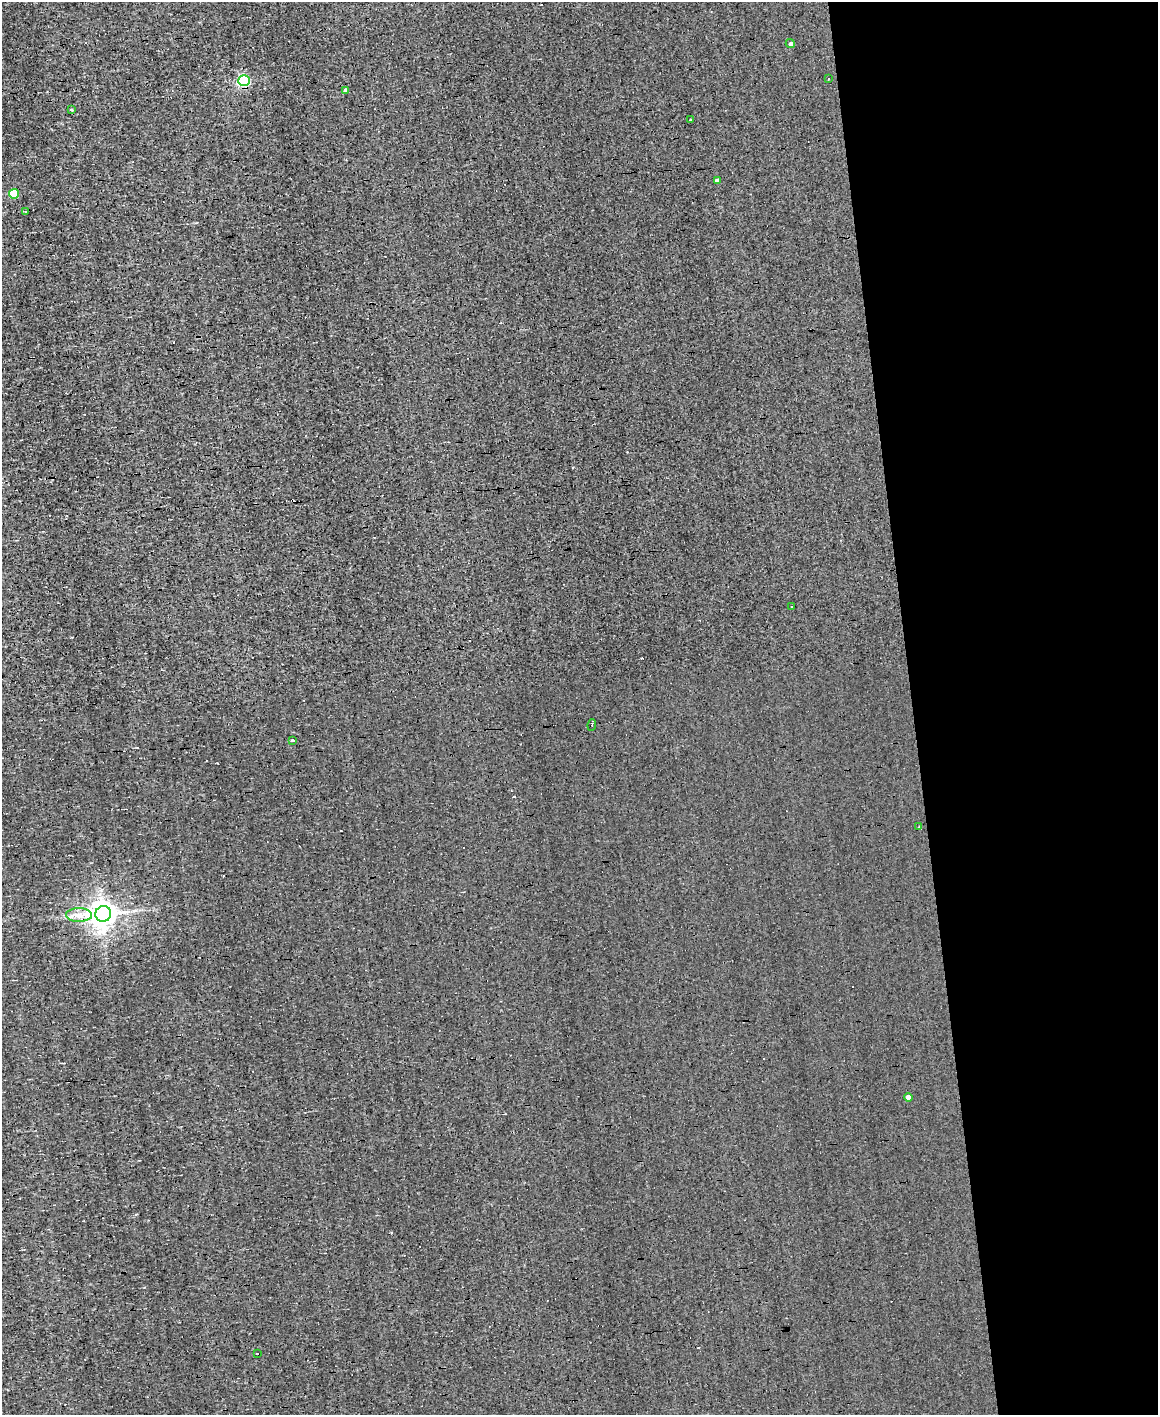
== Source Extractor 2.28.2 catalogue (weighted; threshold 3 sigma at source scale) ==
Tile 8 of 4 x 3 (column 4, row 2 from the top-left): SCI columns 3470-4625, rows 1636-3048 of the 4625 x 4573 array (HDU 1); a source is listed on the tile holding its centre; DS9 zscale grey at full resolution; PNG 1160 x 1417 px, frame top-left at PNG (2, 2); each listed source drawn as its Kron ellipse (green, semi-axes under 4 px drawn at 4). Shown black and unused: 21% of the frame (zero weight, under 3 of 4 exposures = <1% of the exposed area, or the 3 px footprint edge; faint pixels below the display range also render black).
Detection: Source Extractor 2.28.2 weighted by HDU 2 'WHT'; one run over the whole footprint, this tile lists its part. Background 1.57e-04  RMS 0.04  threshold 0.179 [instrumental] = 3 sigma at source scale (4.5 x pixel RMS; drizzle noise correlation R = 1.50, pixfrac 1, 0.05/0.05 arcsec/px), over >= 5 px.
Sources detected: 22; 5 cosmic-ray / hot-pixel residue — neither listed nor drawn; the other 17 listed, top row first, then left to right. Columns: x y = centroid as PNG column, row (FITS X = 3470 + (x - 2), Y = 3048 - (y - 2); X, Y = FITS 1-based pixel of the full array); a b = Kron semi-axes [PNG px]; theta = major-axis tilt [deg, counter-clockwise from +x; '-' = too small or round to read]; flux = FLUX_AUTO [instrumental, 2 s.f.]
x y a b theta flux
790 44 5 4 - 8.4
828 79 2 2 - 4.1
244 81 6 5 - 550
346 91 4 3 - 15
71 110 3 2 - 5.5
690 119 3 3 - 12
717 181 4 4 - 13
14 194 5 5 - 150
26 211 4 3 - 31
791 607 3 2 - 3
592 725 6 2 83 4.2
293 741 3 3 - 9.7
919 826 4 2 - 3
103 914 8 8 - 5200
79 915 13 7 0 31
908 1097 4 4 - 26
257 1354 3 2 - 5.3
Overlapping masked pixels (flux is a lower limit): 1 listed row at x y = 103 914